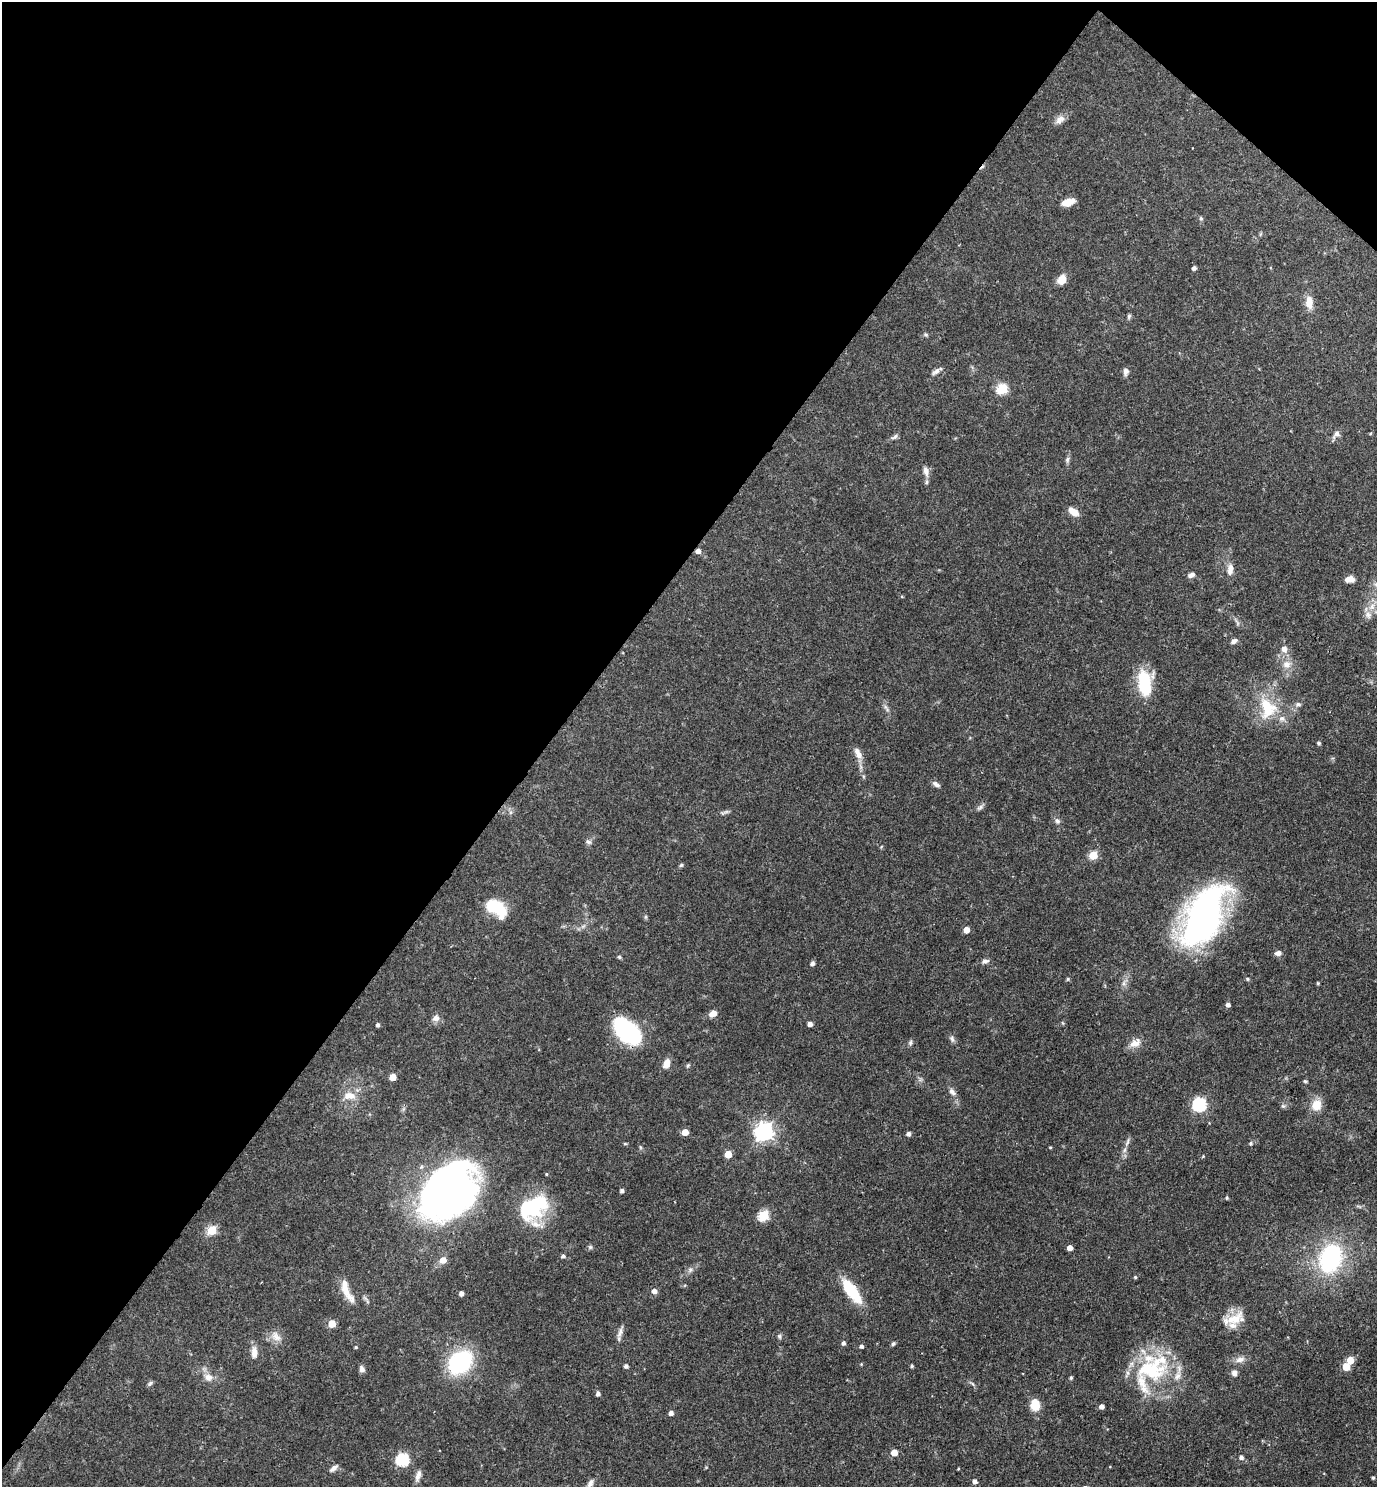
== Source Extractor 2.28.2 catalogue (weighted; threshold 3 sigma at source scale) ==
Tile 2 of 4 x 4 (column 2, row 1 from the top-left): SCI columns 1530-2904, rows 4458-5942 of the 5949 x 5944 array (HDU 1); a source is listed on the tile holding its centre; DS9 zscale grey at full resolution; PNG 1379 x 1489 px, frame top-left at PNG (2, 2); no overlay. Shown black and unused: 41% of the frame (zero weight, under 3 of 4 exposures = <1% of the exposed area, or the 3 px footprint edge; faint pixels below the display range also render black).
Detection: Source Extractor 2.28.2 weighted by HDU 2 'WHT'; one run over the whole footprint, this tile lists its part. Background 0.0633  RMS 0.004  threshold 0.0182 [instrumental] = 3 sigma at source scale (4.5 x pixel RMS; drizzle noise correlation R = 1.50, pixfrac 1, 0.05/0.05 arcsec/px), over >= 5 px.
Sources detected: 139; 1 inside a brighter object's white glare — not listed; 9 inside a brighter listed object's ellipse — not listed separately; the other 129 listed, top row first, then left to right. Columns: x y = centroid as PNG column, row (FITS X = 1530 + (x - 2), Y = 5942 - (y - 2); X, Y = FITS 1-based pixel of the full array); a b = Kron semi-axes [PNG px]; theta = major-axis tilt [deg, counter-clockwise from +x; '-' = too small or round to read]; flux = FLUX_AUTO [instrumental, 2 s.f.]
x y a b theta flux
1060 120 14 9 40 2.6
1068 202 14 7 16 4.3
1201 218 6 5 - 0.66
1194 268 4 4 - 1.2
1062 280 8 7 - 5.9
1309 302 15 8 -90 4.5
1129 316 7 5 77 0.66
926 335 5 5 - 0.58
936 371 16 5 34 1.5
1126 371 10 6 87 1.5
1002 389 6 5 - 28
1337 434 9 8 - 1.7
894 437 11 5 31 1
1067 460 9 5 80 1.1
926 471 12 7 -78 2.2
1074 512 12 7 -38 4
698 551 5 5 - 2
1230 569 16 8 81 2.9
1191 575 8 5 25 1.5
1350 579 10 7 4 2.8
1372 607 11 7 57 3
1234 641 9 5 32 1.3
1284 649 10 8 -78 2.4
1286 664 11 9 1 3.1
1144 683 28 13 -82 19
1298 704 7 5 -14 0.9
886 708 13 4 -56 1.2
1267 708 30 21 -74 16
1319 743 4 4 - 0.77
858 753 17 7 -63 3.2
936 784 10 6 -30 1.3
980 807 10 5 31 1.1
725 812 15 3 19 0.94
1057 821 8 7 - 1.3
588 842 8 6 -19 1.1
1093 855 5 5 - 15
681 865 5 5 - 0.61
496 908 22 13 -36 15
1203 916 52 25 65 180
646 917 6 4 -90 0.56
966 930 5 4 - 4.3
1278 953 8 6 7 1.5
619 957 5 4 - 0.63
985 961 10 6 11 1.3
812 963 4 4 - 1.4
1068 979 5 4 - 0.48
1247 979 5 4 - 0.52
1124 983 7 4 72 1.1
1318 983 4 4 - 0.38
1228 1005 4 4 - 1.7
713 1013 10 7 23 2.2
436 1018 10 9 - 2
810 1024 4 4 - 1.8
378 1025 4 4 - 0.95
628 1032 25 14 -39 57
952 1039 10 6 -67 1.1
910 1043 7 5 73 0.8
1135 1043 16 10 28 3.5
666 1064 10 7 67 3.5
393 1077 5 5 - 5.9
1305 1081 5 4 - 0.53
952 1092 11 7 -56 1.7
349 1096 18 10 -3 4.5
1199 1104 6 6 - 63
1316 1105 13 11 73 5.8
1283 1106 6 6 - 0.79
685 1132 5 4 - 5.4
764 1132 7 7 - 190
909 1134 4 4 - 1.4
1127 1142 13 5 70 1.5
1251 1143 5 5 - 0.65
625 1144 5 3 - 0.42
640 1147 6 4 -71 0.52
1050 1147 4 3 - 0.34
728 1154 5 5 - 7.3
1203 1156 4 4 - 0.37
546 1174 4 3 - 0.38
622 1191 4 3 - 1.1
449 1195 58 40 59 210
1227 1198 4 4 - 0.61
533 1207 32 24 37 33
764 1215 6 5 - 25
212 1230 5 5 - 18
590 1247 6 6 - 0.72
1070 1248 4 4 - 3.1
563 1256 5 4 - 0.97
1330 1258 19 14 72 65
443 1260 6 5 - 4
690 1270 7 4 72 0.82
1135 1277 4 4 - 0.5
347 1291 35 9 -65 6.4
654 1291 5 5 - 2
851 1291 29 10 -53 18
461 1293 4 4 - 1.7
1234 1319 27 14 21 8
332 1324 5 5 - 8.1
620 1332 15 6 69 1.9
276 1336 17 10 -49 3.5
779 1336 7 5 -73 0.75
843 1343 5 4 - 1.1
893 1344 6 5 - 0.69
861 1346 4 4 - 1
356 1347 4 4 - 0.41
254 1353 14 7 -88 3.1
1240 1360 14 8 17 2.4
1350 1360 5 5 - 6.8
460 1362 18 13 43 55
626 1366 4 4 - 1.2
912 1366 4 4 - 0.59
1346 1367 5 5 - 9.5
362 1369 8 6 -71 1.5
1151 1370 48 28 -6 32
1234 1373 7 6 - 1.7
208 1377 11 9 -7 3
1071 1378 4 3 - 0.58
150 1383 8 5 54 0.77
598 1394 5 4 - 1.4
1035 1405 13 10 -88 5.9
1102 1406 4 4 - 1.9
671 1413 4 4 - 1.8
894 1453 5 5 - 5.7
1241 1457 6 5 - 1.2
402 1460 6 6 - 46
334 1468 12 5 38 1.7
958 1469 4 3 - 0.3
418 1476 15 6 72 2.1
1373 1478 3 3 - 0.59
975 1481 4 4 - 1.6
590 1483 14 7 63 2.1
Overlapping masked pixels (flux is a lower limit): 2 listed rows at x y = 698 551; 628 1032
Isophote crosses this tile's border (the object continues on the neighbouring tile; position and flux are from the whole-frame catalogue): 1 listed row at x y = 590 1483